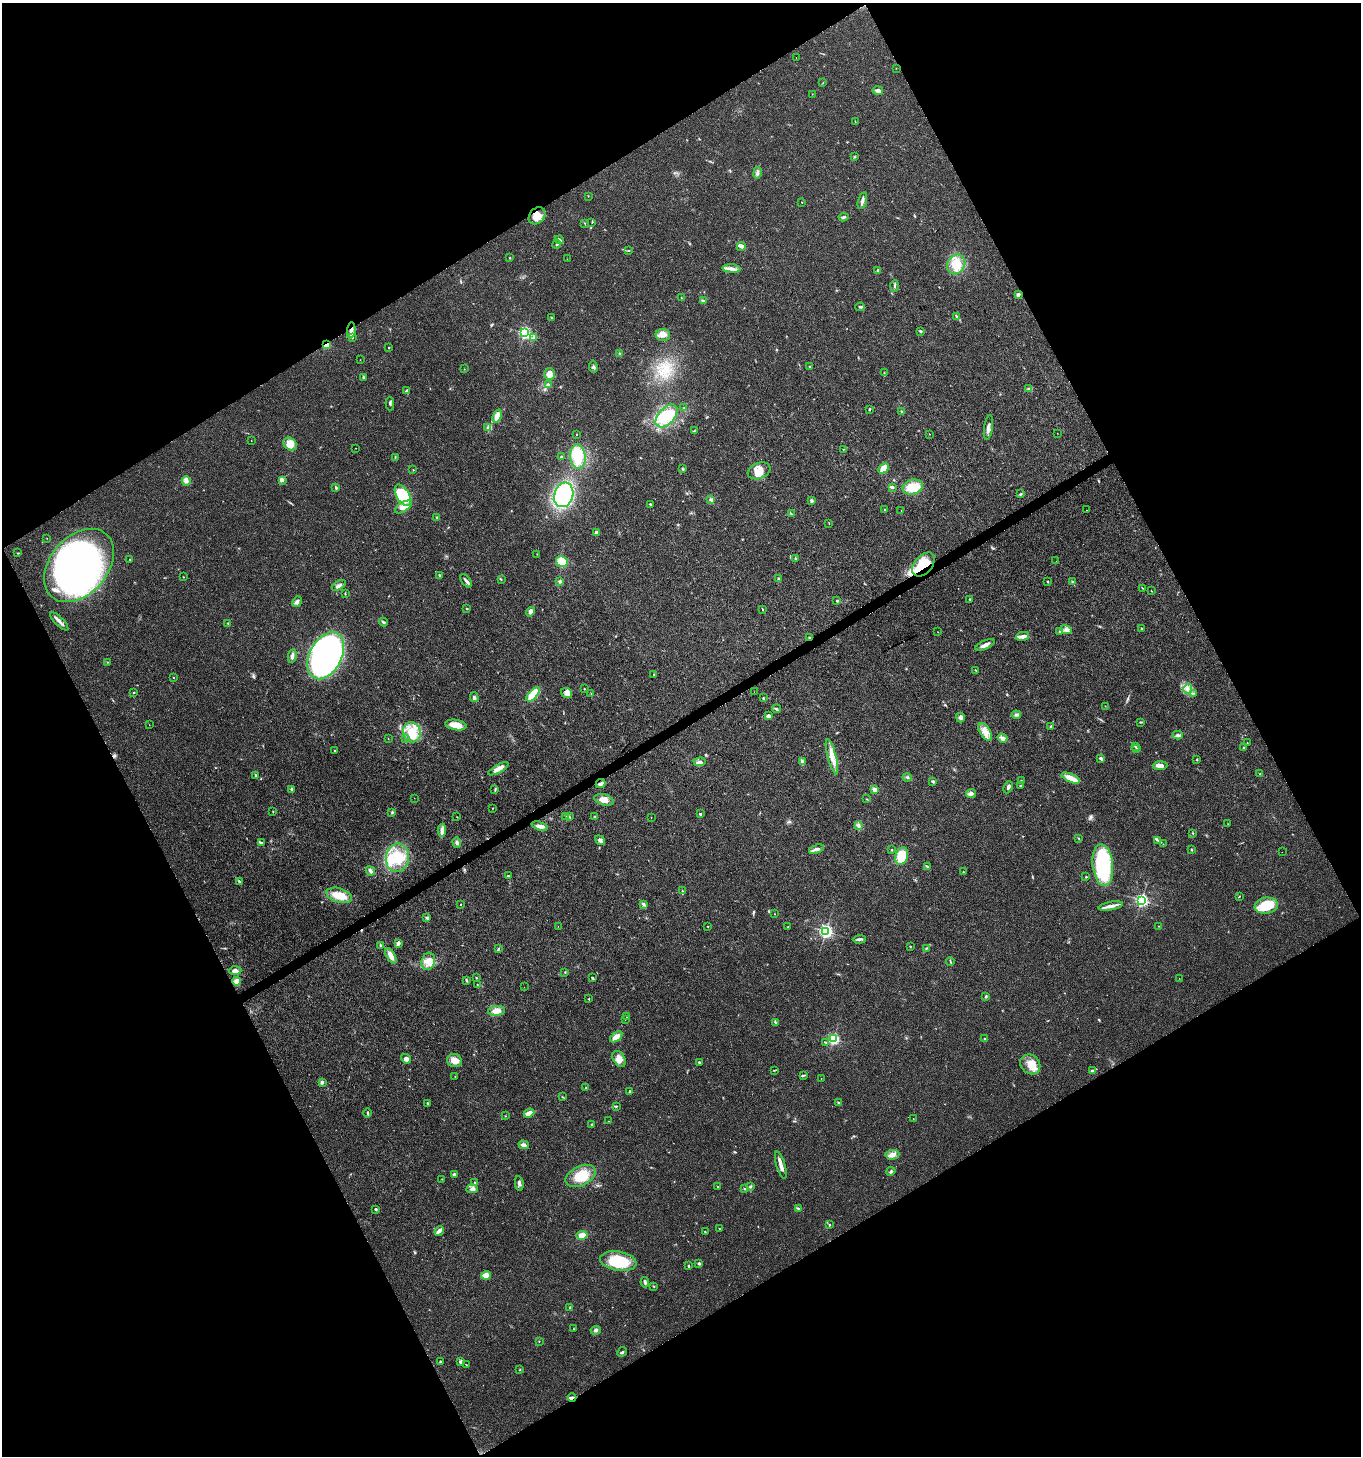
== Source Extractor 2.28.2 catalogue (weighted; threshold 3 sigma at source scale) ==
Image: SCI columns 173-5607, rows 6-5820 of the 5721 x 5829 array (HDU 1 of 3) = the unmasked area's bounding box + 8 px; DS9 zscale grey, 4 x 4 block average (1 PNG px = mean of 4 x 4 image px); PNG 1363 x 1458 px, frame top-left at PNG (2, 3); each listed source drawn as its Kron ellipse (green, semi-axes under 4 px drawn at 4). Shown black and unused: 47% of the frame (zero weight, under 3 of 4 exposures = <1% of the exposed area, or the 3 px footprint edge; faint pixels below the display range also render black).
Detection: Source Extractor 2.28.2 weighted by HDU 2 'WHT'. Background 0.0181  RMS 0.0028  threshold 0.0127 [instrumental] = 3 sigma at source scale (4.5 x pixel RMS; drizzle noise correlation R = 1.50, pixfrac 1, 0.0396/0.0396 arcsec/px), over >= 5 px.
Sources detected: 345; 1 inside a brighter object's white glare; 3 cosmic-ray / hot-pixel residue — neither listed nor drawn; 4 coinciding with a brighter row at this scale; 14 inside a brighter listed object's ellipse — not listed separately; the other 323 listed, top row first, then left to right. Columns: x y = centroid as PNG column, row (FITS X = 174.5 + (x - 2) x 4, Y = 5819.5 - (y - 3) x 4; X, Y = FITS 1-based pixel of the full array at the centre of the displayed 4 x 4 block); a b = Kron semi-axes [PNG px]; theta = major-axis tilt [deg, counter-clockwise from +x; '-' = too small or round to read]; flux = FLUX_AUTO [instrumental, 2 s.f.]
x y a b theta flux
796 58 2 2 - 5.1
896 68 2 2 - 0.59
823 83 2 2 - 0.6
878 91 5 2 - 7.6
812 94 2 2 - 0.39
855 122 2 2 - 0.67
855 157 2 2 - 0.95
757 173 5 3 - 4.1
588 196 2 2 - 0.82
862 201 9 3 74 5.2
802 202 2 2 - 1.1
537 216 9 7 46 17
844 217 5 2 - 2.9
585 223 2 2 - 0.74
592 223 2 2 - 0.45
559 240 4 2 - 4.7
557 244 4 2 - 4.1
741 246 5 4 - 3.9
628 250 2 2 - 0.67
510 258 2 2 - 0.91
567 259 2 2 - 0.4
956 264 10 8 54 26
732 269 9 4 -2 8.2
878 270 4 2 - 1.9
895 286 5 2 - 2.6
1018 295 2 2 - 15
681 298 2 2 - 0.46
703 301 4 3 - 3.7
860 307 5 2 - 2.6
551 317 2 2 - 0.61
957 317 3 3 - 1.9
351 330 8 3 82 10
921 331 3 2 - 2
524 333 2 2 - 260
663 335 7 6 - 9.7
352 337 4 2 - 2.6
533 338 3 3 - 2.4
326 345 2 2 - 52
389 348 2 2 - 1.1
620 353 3 2 - 1.4
360 360 2 2 - 0.37
593 367 6 2 -81 2.8
810 367 3 2 - 1.2
464 369 2 2 - 0.53
884 373 2 2 - 0.93
549 374 6 5 - 11
363 377 3 2 - 2.6
548 385 4 3 - 3
1028 389 3 2 - 1.5
406 391 4 2 - 2.1
390 404 7 2 89 2.7
684 408 2 2 - 0.87
870 409 3 2 - 1.8
902 411 3 2 - 1.6
497 416 7 3 70 21
667 416 13 8 47 66
488 427 3 3 - 2.6
988 427 12 3 81 7.9
694 431 2 2 - 0.84
1057 433 2 2 - 0.31
576 434 2 2 - 0.65
929 434 2 2 - 0.69
251 441 2 2 - 0.39
290 444 7 6 - 20
356 448 2 2 - 0.71
843 449 2 2 - 0.66
395 457 3 2 - 1.3
562 457 3 2 - 1.6
578 457 12 7 -83 40
883 468 6 4 44 15
683 469 3 2 - 2.2
413 470 2 2 - 0.66
759 471 11 8 21 19
282 480 4 3 - 3.3
186 481 4 4 - 5.7
336 487 3 2 - 2.4
893 487 3 2 - 1.5
913 487 10 7 15 39
1020 494 3 2 - 1.3
403 495 12 6 -58 86
564 495 12 9 72 150
711 499 3 2 - 1.5
811 500 4 3 - 2.5
650 504 2 2 - 1.6
403 507 9 4 32 13
885 510 2 2 - 0.74
901 510 2 2 - 2.4
1087 510 2 2 - 1.5
791 514 3 2 - 1.1
437 517 3 2 - 1.5
829 523 2 2 - 0.52
596 532 3 3 - 3.2
47 538 2 2 - 0.49
18 553 3 2 - 1.2
537 554 2 2 - 0.45
130 559 2 2 - 1.4
795 559 2 2 - 1.8
562 561 6 5 - 40
1056 561 2 2 - 2.3
923 564 14 8 48 60
79 565 42 28 49 380
439 575 3 2 - 1.4
183 577 2 2 - 0.73
779 579 3 3 - 2.7
501 580 2 2 - 0.8
466 581 8 3 -52 5
1047 581 3 2 - 1.3
560 582 4 3 - 2.4
1073 582 2 2 - 1.1
339 585 8 3 32 5
1143 588 2 2 - 0.64
1151 591 2 2 - 0.51
345 594 2 2 - 1
970 599 3 2 - 1.9
837 601 4 2 - 1.7
297 602 5 3 - 5.5
467 609 2 2 - 1
763 610 2 2 - 0.98
531 612 5 4 - 7.4
59 621 12 3 -45 7
383 622 4 3 - 2.6
228 623 2 2 - 1.3
1141 628 2 2 - 1.1
1066 630 5 3 - 5.6
1060 631 3 2 - 1.3
938 632 2 2 - 0.52
1023 636 7 4 12 7.2
809 638 3 2 - 1.5
985 645 10 3 24 7.4
292 656 7 3 81 6
326 656 25 16 62 520
107 662 2 2 - 0.71
975 670 3 2 - 0.93
654 675 3 2 - 1.2
173 677 2 2 - 0.84
584 689 2 2 - 0.89
1188 689 5 3 - 4.5
754 692 2 2 - 1.2
134 693 2 2 - 0.85
566 693 6 4 -20 7.5
1194 693 2 2 - 0.77
533 694 9 4 48 44
591 694 2 2 - 0.58
474 697 5 3 - 3.6
763 698 3 2 - 1.2
1105 706 2 2 - 0.42
777 709 4 3 - 2.9
1016 715 5 2 - 2.4
768 716 3 3 - 6.7
960 718 5 4 - 5.3
1140 722 2 2 - 1
149 725 2 2 - 0.42
456 725 11 5 -10 20
1051 726 4 2 - 2.1
412 732 10 9 - 28
985 732 10 5 -57 14
1178 735 5 3 - 3.8
406 738 3 2 - 1.4
1002 738 5 3 - 5.3
388 739 2 2 - 0.54
1247 743 2 2 - 0.86
1135 746 2 2 - 0.98
1136 748 3 2 - 1.4
1244 748 2 2 - 1.7
335 751 2 2 - 2.5
832 757 18 4 -75 18
1101 758 3 2 - 4.7
1197 760 2 2 - 1.3
700 762 6 3 2 4.7
803 762 3 2 - 2
1160 766 7 4 3 8.1
498 769 11 4 29 11
1260 774 2 2 - 1
256 776 4 2 - 2.1
907 777 4 2 - 2.3
1071 778 10 4 -23 20
933 781 2 2 - 4.1
1021 781 3 2 - 0.97
600 784 5 2 - 9.8
1021 786 2 2 - 0.91
1008 787 6 3 67 4.1
292 789 3 3 - 2.3
495 790 4 2 - 1.9
875 790 2 2 - 37
971 793 5 3 - 5.5
414 798 2 2 - 0.27
867 799 3 2 - 1
604 800 10 5 -16 14
493 808 2 2 - 0.59
273 812 2 2 - 0.96
392 812 3 2 - 1.7
700 814 2 2 - 5.4
595 816 3 2 - 1
457 817 2 2 - 1.1
566 817 3 2 - 1.5
569 817 3 2 - 1.3
651 817 2 2 - 0.32
1228 824 2 2 - 0.47
540 826 8 4 -18 7.1
858 826 4 3 - 4.5
442 830 6 3 87 11
1193 833 2 2 - 1.2
1079 838 2 2 - 0.75
600 840 5 4 - 4.8
1157 840 3 2 - 2.2
261 843 2 2 - 4.1
457 843 5 3 - 3.9
1163 844 2 2 - 0.51
816 849 8 3 20 6
1191 849 2 2 - 0.72
892 850 2 2 - 1.1
1282 852 2 2 - 0.24
902 856 9 6 71 38
397 858 14 11 81 43
1103 865 21 10 -84 150
928 867 3 2 - 1.6
370 871 5 3 - 4.1
963 872 2 2 - 0.91
508 876 2 2 - 2.7
1086 877 3 2 - 0.95
239 882 3 2 - 2.7
682 891 2 2 - 1
339 895 13 7 -16 29
1239 896 3 2 - 0.87
1142 900 2 2 - 420
643 904 3 3 - 3.2
460 905 2 2 - 0.96
1111 906 12 3 12 10
1266 906 12 8 8 45
774 914 2 2 - 0.46
427 918 3 2 - 3.6
558 926 2 2 - 0.71
708 926 2 2 - 1.1
1159 926 2 2 - 0.49
788 927 2 2 - 0.92
826 931 2 2 - 450
859 939 6 2 5 3.5
398 943 4 2 - 6.2
380 945 3 3 - 1.9
910 946 2 2 - 1
499 948 2 2 - 0.57
926 948 4 2 - 1.3
391 956 8 3 -60 13
428 961 9 6 72 14
950 961 4 2 - 1.5
235 971 6 3 3 7.3
565 972 3 2 - 1
477 978 2 2 - 0.85
592 978 3 2 - 2.3
1179 978 2 2 - 0.47
466 980 4 2 - 1.7
236 981 4 4 - 9.3
477 984 2 2 - 0.51
524 987 2 2 - 0.33
986 996 2 2 - 2
589 999 2 2 - 1.3
496 1011 8 5 6 14
627 1017 2 2 - 1.1
625 1020 2 2 - 0.39
775 1022 3 2 - 1.9
616 1037 7 3 38 15
834 1039 2 2 - 250
984 1039 2 2 - 1
825 1042 2 2 - 1
406 1059 5 4 - 5.5
619 1059 9 6 -58 12
454 1061 7 6 - 15
699 1062 2 2 - 3.9
1030 1064 11 9 -41 20
774 1070 2 2 - 0.61
1092 1071 3 2 - 3.5
803 1075 4 2 - 1.8
455 1076 2 2 - 0.44
821 1078 2 2 - 0.36
322 1082 2 2 - 16
585 1088 2 2 - 1
629 1091 3 2 - 1.6
563 1097 2 2 - 0.73
428 1103 2 2 - 1.5
839 1103 4 2 - 3
616 1106 3 2 - 1.5
367 1113 5 2 - 2.2
529 1113 5 3 - 14
505 1116 2 2 - 0.69
913 1118 2 2 - 0.47
608 1121 2 2 - 0.37
592 1124 3 2 - 1
524 1145 5 3 - 8.1
892 1155 7 5 4 9.2
781 1165 14 3 -74 13
891 1171 5 2 - 2.2
454 1174 3 3 - 2.8
580 1176 16 9 26 34
442 1179 2 2 - 0.66
475 1183 3 2 - 1.6
519 1183 7 3 -79 4.4
717 1187 2 2 - 0.71
750 1187 3 2 - 2.5
472 1189 5 3 - 4.3
745 1189 3 2 - 1.6
376 1209 2 2 - 6.6
798 1209 3 2 - 0.89
829 1225 3 2 - 1.4
719 1229 2 2 - 0.64
439 1231 5 4 - 5.8
705 1232 2 2 - 0.84
582 1235 6 3 10 14
618 1261 18 9 -10 63
699 1263 3 2 - 3.8
688 1266 2 2 - 1.2
486 1275 5 4 - 14
645 1282 5 2 - 3.4
654 1286 3 2 - 1
570 1308 2 2 - 0.97
574 1329 2 2 - 0.62
596 1330 5 2 - 2.7
539 1341 2 2 - 0.76
622 1352 5 2 - 2.6
440 1361 2 2 - 1.8
461 1362 4 3 - 3.7
466 1364 2 2 - 0.66
520 1369 3 2 - 0.99
572 1398 4 2 - 5.4
Overlapping masked pixels (flux is a lower limit): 6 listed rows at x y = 351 330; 326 345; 923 564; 809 638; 600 784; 572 1398
Diffuse or blended objects may show on this block-average render without a row.